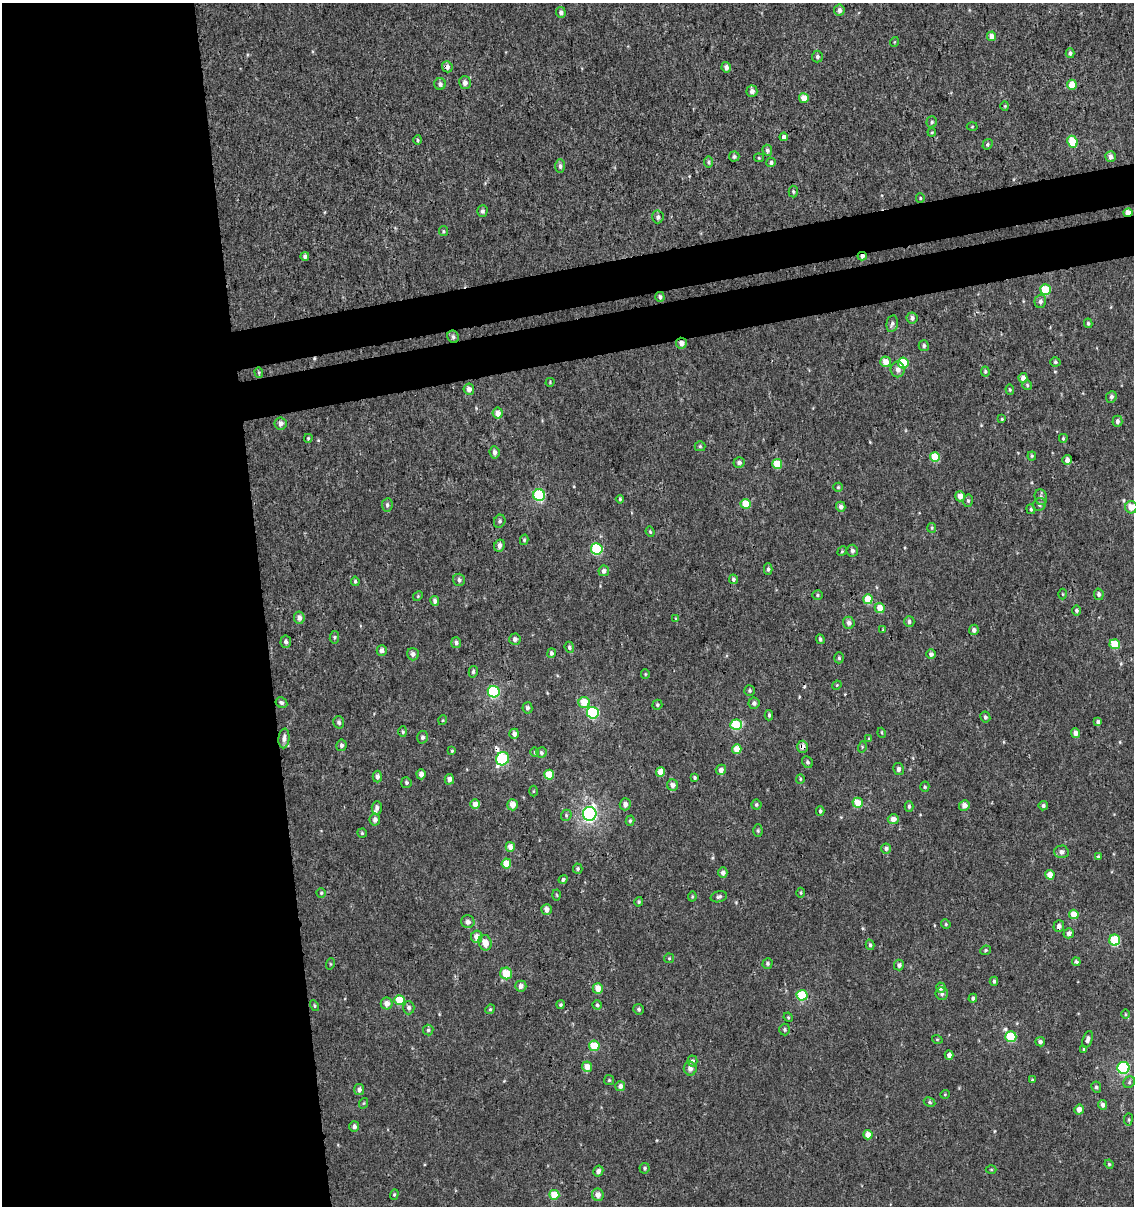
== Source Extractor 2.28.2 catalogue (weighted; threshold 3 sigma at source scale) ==
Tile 9 of 4 x 4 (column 1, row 3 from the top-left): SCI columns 80-1211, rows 1252-2455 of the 4644 x 4910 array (HDU 1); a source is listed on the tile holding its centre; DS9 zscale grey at full resolution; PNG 1136 x 1208 px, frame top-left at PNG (2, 3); each listed source drawn as its Kron ellipse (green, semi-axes under 4 px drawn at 4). Shown black and unused: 28% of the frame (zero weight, under 3 of 4 exposures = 4% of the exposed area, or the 3 px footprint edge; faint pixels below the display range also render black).
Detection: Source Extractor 2.28.2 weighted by HDU 2 'WHT'; one run over the whole footprint, this tile lists its part. Background 5.43e-06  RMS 0.0026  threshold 0.0117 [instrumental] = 3 sigma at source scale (4.5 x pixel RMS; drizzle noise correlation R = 1.50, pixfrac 1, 0.0396/0.0396 arcsec/px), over >= 5 px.
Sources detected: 271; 3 cosmic-ray / hot-pixel residue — neither listed nor drawn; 1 inside a brighter listed object's ellipse — not listed separately; the other 267 listed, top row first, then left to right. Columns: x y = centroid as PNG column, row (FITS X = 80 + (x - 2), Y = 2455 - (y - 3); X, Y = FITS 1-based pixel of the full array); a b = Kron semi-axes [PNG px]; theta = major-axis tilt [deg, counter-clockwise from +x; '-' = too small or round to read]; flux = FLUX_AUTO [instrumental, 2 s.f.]
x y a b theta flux
839 10 5 5 - 0.97
561 12 5 5 - 0.86
992 36 5 4 - 2.3
894 42 5 3 - 0.19
1070 53 5 4 - 0.62
817 56 6 5 - 0.62
447 67 6 5 - 0.81
726 67 5 4 - 1.1
465 83 6 6 - 1.1
440 84 6 5 - 0.83
1072 85 5 5 - 3.4
752 91 5 5 - 1.3
804 98 5 4 - 2.9
1005 106 4 4 - 0.26
932 122 6 5 - 0.49
972 126 5 3 - 0.24
932 132 4 3 - 0.24
784 137 4 4 - 0.96
418 140 5 4 - 0.35
1072 142 6 5 - 6.4
987 144 6 4 58 0.45
767 150 6 5 - 0.6
734 157 5 5 - 0.57
1110 157 5 5 - 1.4
759 158 5 4 - 0.28
709 162 5 4 - 0.49
771 162 5 4 - 0.6
560 166 7 5 -89 0.65
793 192 6 4 -87 0.44
920 198 5 4 - 0.3
482 211 6 5 - 0.69
1128 213 4 4 - 2.8
658 217 6 5 - 0.77
443 231 5 4 - 0.32
305 256 4 4 - 0.67
862 256 5 4 - 0.8
1045 289 5 5 - 8
660 297 5 4 - 0.56
1040 301 7 5 76 0.82
912 318 5 5 - 0.76
1088 323 5 3 - 0.43
892 324 8 5 79 0.7
453 337 6 5 - 0.63
681 343 5 5 - 1.5
924 346 5 5 - 0.49
886 362 5 5 - 2.7
1055 362 5 4 - 0.46
903 363 5 5 - 7.9
898 369 8 7 - 1.4
259 372 5 4 - 0.35
985 372 5 4 - 0.45
1023 378 5 4 - 1.4
550 382 4 4 - 0.25
1027 385 5 4 - 0.33
469 389 5 5 - 1.1
1010 390 5 4 - 0.33
1111 397 6 5 - 0.68
498 413 5 5 - 1.9
1002 419 4 3 - 0.21
1117 421 5 5 - 0.8
280 423 6 6 - 1.2
308 438 4 3 - 0.29
1063 438 4 3 - 0.31
700 446 5 5 - 0.34
495 452 6 5 - 0.97
1032 456 4 4 - 0.32
935 457 5 5 - 6.3
1067 460 5 4 - 1
739 462 5 5 - 0.73
777 464 5 5 - 5.7
838 487 5 4 - 0.3
539 495 6 5 - 22
960 496 5 5 - 1.7
1041 497 8 6 -77 0.83
620 499 4 4 - 0.34
968 501 6 5 - 0.46
745 504 5 5 - 5.4
1040 504 7 6 - 0.6
387 505 7 5 80 0.6
841 507 5 4 - 0.89
1131 507 6 6 - 3
1031 509 5 4 - 0.41
500 521 6 5 - 0.54
932 528 5 4 - 0.3
650 532 5 4 - 0.32
524 540 5 4 - 0.39
499 545 6 5 - 1.1
597 549 5 5 - 17
842 551 5 4 - 0.27
852 551 6 5 - 0.58
768 569 5 4 - 0.43
604 571 5 5 - 0.9
733 579 5 4 - 0.6
459 580 6 6 - 0.73
355 581 4 3 - 0.42
1062 594 5 3 - 0.22
1099 594 6 5 - 0.71
817 595 5 4 - 0.37
418 596 5 4 - 0.28
868 599 5 4 - 4.5
435 601 5 4 - 0.79
880 608 5 5 - 2.9
1076 610 5 5 - 0.48
299 618 6 5 - 1.4
676 619 4 3 - 0.26
909 621 5 5 - 0.55
849 623 6 6 - 1.1
883 629 4 4 - 0.19
974 630 5 5 - 0.8
334 637 6 4 83 0.4
515 639 5 5 - 0.85
820 639 5 4 - 0.5
286 642 6 5 - 0.78
456 643 5 5 - 0.65
1115 644 5 5 - 7.8
569 647 6 4 -68 0.47
382 650 5 5 - 1.1
551 653 5 4 - 0.56
413 654 6 6 - 0.99
931 654 5 5 - 0.82
839 658 5 4 - 0.4
473 672 6 4 76 0.44
645 674 5 4 - 0.31
837 685 5 4 - 0.24
750 690 5 5 - 0.41
494 692 6 5 - 25
281 703 6 5 - 0.7
584 703 6 5 - 4.8
754 703 5 5 - 0.86
657 705 5 4 - 0.44
527 708 6 5 - 0.68
593 713 6 6 - 25
769 715 5 4 - 0.49
985 717 5 5 - 0.57
443 720 5 3 - 0.22
339 722 6 5 - 0.75
1098 722 4 4 - 0.73
736 725 6 5 - 10
403 732 5 4 - 0.34
882 733 5 3 - 0.25
1076 733 5 4 - 1.5
514 734 5 4 - 1.2
422 737 6 5 - 0.72
284 738 10 5 84 1.1
869 739 4 3 - 0.24
341 745 5 5 - 0.64
802 747 6 5 - 1.3
862 747 6 3 73 0.27
737 749 5 4 - 2.9
452 751 4 3 - 0.26
535 752 5 4 - 0.33
541 753 5 5 - 0.52
502 759 7 6 - 22
807 762 6 5 - 0.56
898 769 6 5 - 0.86
721 770 5 5 - 1.2
660 772 5 4 - 2.4
421 774 5 4 - 1.2
549 775 5 5 - 5.2
377 777 6 5 - 0.82
695 778 4 4 - 0.38
449 779 5 4 - 1.2
800 779 5 4 - 0.33
406 783 5 5 - 0.53
673 785 6 5 - 1.3
925 787 5 4 - 0.33
533 791 5 3 - 0.24
858 803 5 5 - 4.7
475 804 5 4 - 2
625 804 6 5 - 1.1
513 805 5 5 - 2
756 805 5 5 - 0.46
964 805 5 5 - 1.5
909 806 5 4 - 0.51
1043 806 5 4 - 0.58
377 808 7 5 88 0.73
820 811 5 4 - 0.5
590 814 7 6 - 59
566 815 6 5 - 0.41
893 819 5 5 - 2
375 820 6 5 - 1.1
630 821 5 4 - 0.4
758 831 6 4 -89 0.43
362 833 5 4 - 0.33
510 847 5 4 - 2
886 849 5 5 - 0.72
1061 852 7 6 - 0.95
1098 856 4 3 - 0.29
506 864 5 4 - 4.5
578 869 5 5 - 0.44
723 873 5 4 - 1
1050 875 5 4 - 2.5
563 879 4 4 - 0.49
321 893 4 4 - 0.33
801 893 5 3 - 0.29
557 895 5 3 - 0.27
692 897 5 4 - 0.27
719 897 8 5 16 0.63
639 902 5 4 - 0.34
546 909 5 5 - 1.2
1074 914 5 4 - 3.9
468 922 7 6 - 1.1
946 924 5 4 - 0.36
1059 926 6 5 - 1
1069 933 5 5 - 0.85
477 937 6 5 - 2.2
1115 940 5 5 - 13
485 943 8 6 -70 2.9
870 945 5 4 - 0.44
985 950 5 5 - 0.41
669 958 5 4 - 0.29
1076 962 4 4 - 0.4
768 963 5 5 - 0.5
330 964 5 3 - 0.26
899 965 5 5 - 0.85
506 973 6 6 - 5.3
994 981 4 4 - 0.55
521 986 5 5 - 1.3
598 988 5 5 - 2.4
941 988 5 4 - 1.1
942 994 6 6 - 0.69
802 995 5 5 - 13
973 998 4 4 - 0.53
399 1000 5 5 - 6.5
387 1003 6 6 - 1.6
560 1004 4 4 - 0.42
597 1005 5 4 - 0.45
314 1006 6 4 -59 0.37
409 1008 6 6 - 0.91
490 1009 5 4 - 0.34
639 1009 5 5 - 0.49
1125 1014 5 3 - 0.25
788 1017 5 3 - 0.25
785 1029 6 5 - 0.48
428 1030 5 5 - 0.44
1011 1037 5 5 - 12
937 1039 5 3 - 0.22
1088 1039 9 5 72 0.8
1040 1042 5 4 - 0.77
594 1046 5 5 - 6.4
1084 1049 4 4 - 0.37
949 1055 4 4 - 1.1
692 1061 5 5 - 0.63
587 1067 5 5 - 2.7
1123 1068 6 6 - 29
690 1069 7 6 - 1.2
609 1080 5 5 - 0.35
1032 1080 3 3 - 0.21
1129 1082 6 5 - 0.51
620 1086 5 5 - 1.1
1096 1087 6 5 - 0.53
359 1090 5 5 - 1
945 1094 5 3 - 0.21
929 1102 6 4 -28 0.46
364 1103 5 3 - 0.26
1103 1105 5 4 - 0.98
1079 1109 5 4 - 1.9
1128 1119 6 3 82 0.3
354 1126 5 5 - 0.91
868 1135 4 4 - 2.6
1109 1164 4 4 - 0.29
645 1168 5 5 - 0.45
991 1170 5 3 - 0.26
598 1171 5 5 - 0.9
394 1194 5 4 - 0.38
554 1195 5 5 - 5.7
598 1195 6 6 - 1.9
Overlapping masked pixels (flux is a lower limit): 6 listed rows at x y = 447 67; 1128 213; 862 256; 681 343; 802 747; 1059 926
Isophote crosses this tile's border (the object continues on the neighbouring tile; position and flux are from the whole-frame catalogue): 1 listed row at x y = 1131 507